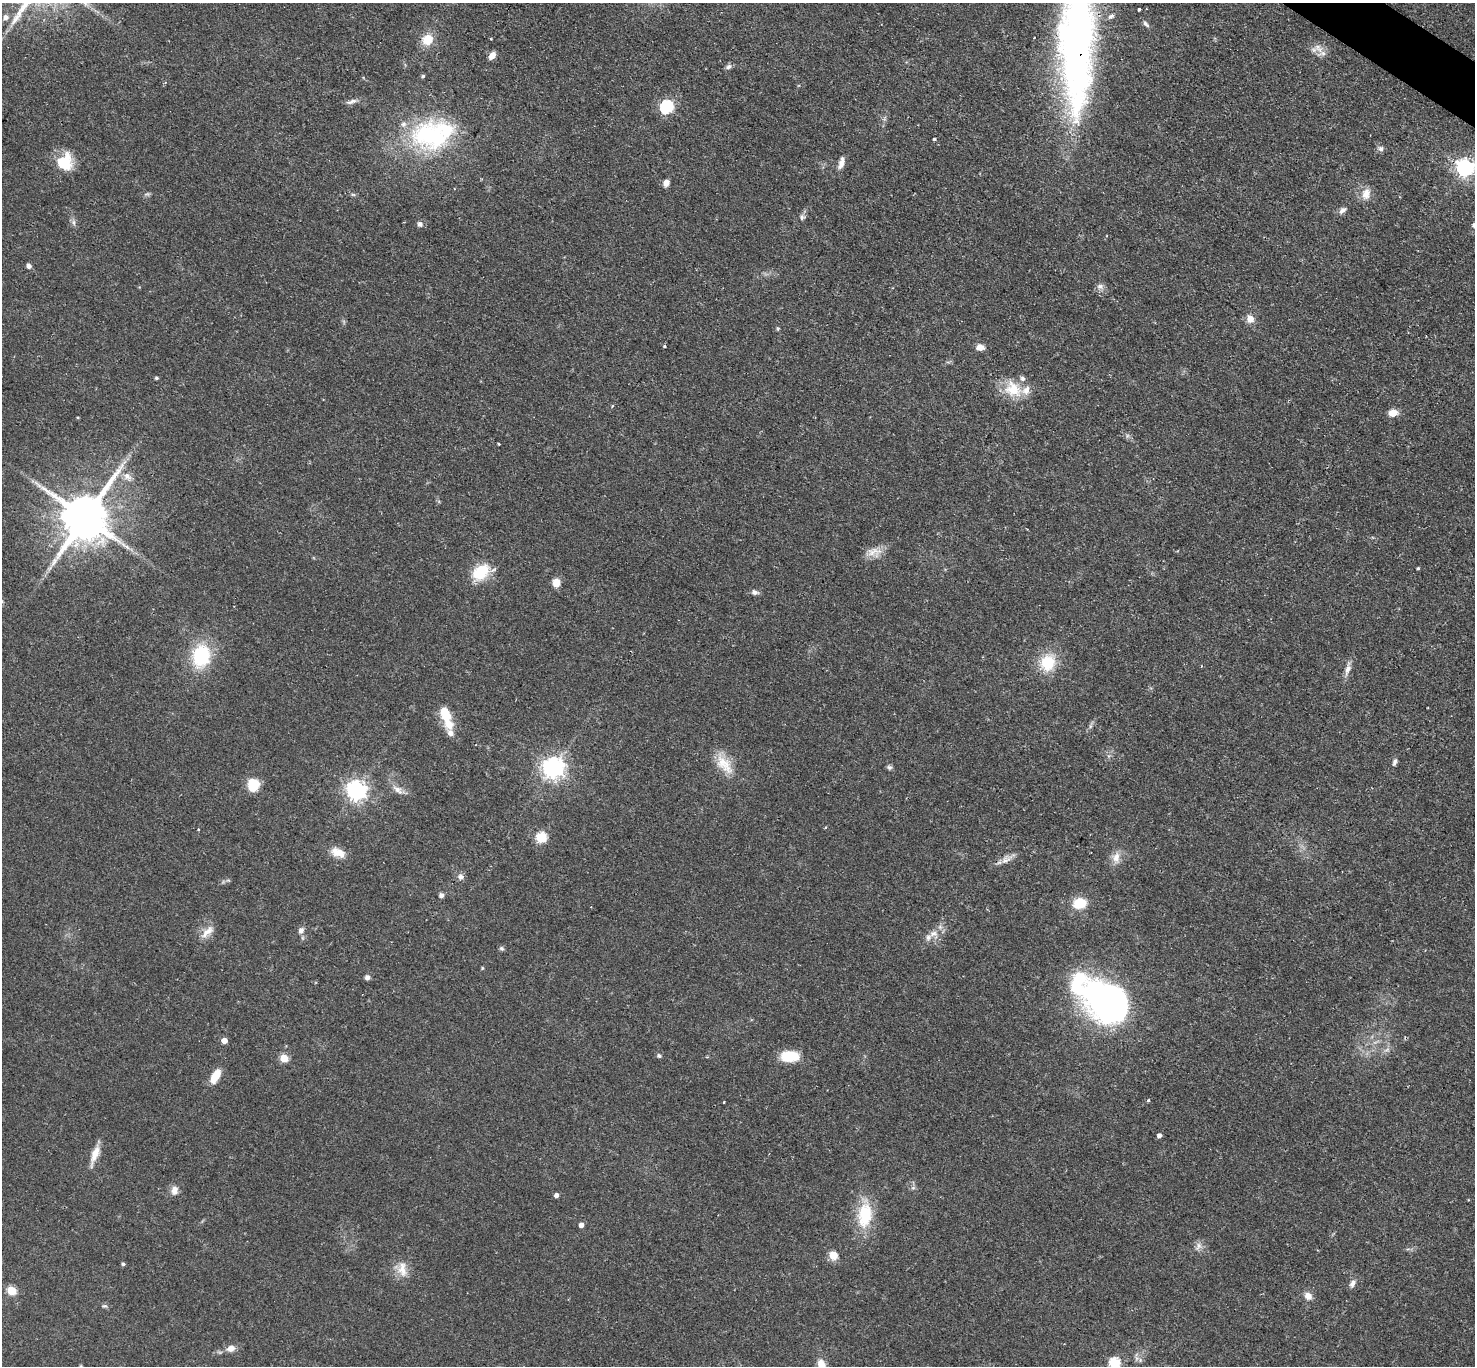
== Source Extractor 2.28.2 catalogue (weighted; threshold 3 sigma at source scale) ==
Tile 10 of 4 x 4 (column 2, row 3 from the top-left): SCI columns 1479-2951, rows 1661-3024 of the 5896 x 5902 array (HDU 1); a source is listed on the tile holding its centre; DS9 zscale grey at full resolution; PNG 1477 x 1368 px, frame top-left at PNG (2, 3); no overlay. Shown black and unused: <1% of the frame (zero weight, under 2 of 3 exposures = <1% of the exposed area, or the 3 px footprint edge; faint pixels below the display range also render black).
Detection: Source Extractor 2.28.2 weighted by HDU 2 'WHT'; one run over the whole footprint, this tile lists its part. Background 0.0585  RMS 0.0048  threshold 0.0215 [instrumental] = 3 sigma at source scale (4.5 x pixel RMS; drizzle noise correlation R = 1.50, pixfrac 1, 0.05/0.05 arcsec/px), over >= 5 px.
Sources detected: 107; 1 too faint to see at this stretch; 3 inside a brighter object's white glare — not listed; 6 inside a brighter listed object's ellipse — not listed separately; the other 97 listed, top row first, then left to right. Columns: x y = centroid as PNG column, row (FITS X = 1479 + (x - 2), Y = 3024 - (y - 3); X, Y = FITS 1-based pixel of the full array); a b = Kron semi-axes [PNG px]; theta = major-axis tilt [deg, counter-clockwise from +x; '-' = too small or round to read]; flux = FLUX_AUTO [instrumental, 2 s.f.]
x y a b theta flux
1139 9 3 3 - 0.67
6 17 6 6 - 2
1146 24 10 5 -45 1.4
491 39 2 2 - 0.49
427 40 12 11 - 8.8
1077 42 138 36 89 280
1318 48 18 9 -46 4.4
492 56 7 5 53 4.1
728 67 9 6 28 1.5
423 76 4 4 - 0.88
352 101 15 5 17 2.1
667 107 6 6 - 72
431 136 50 36 -16 65
934 139 3 3 - 0.69
1380 148 9 7 -14 1.6
65 162 20 17 75 14
841 163 14 6 66 3.4
1465 168 7 7 - 210
666 183 8 6 59 3
1366 194 16 11 75 5.2
353 195 6 4 -2 0.74
1342 210 11 7 38 2
802 217 8 7 - 1.4
73 222 9 5 -84 1.5
420 224 8 6 -47 1.6
29 266 6 5 - 1.7
1100 286 10 8 15 2.1
1250 319 10 9 - 4
664 346 4 3 - 0.75
980 347 9 7 -7 3.3
156 378 4 3 - 0.79
1013 389 26 20 -40 14
612 406 3 3 - 0.67
1393 413 8 6 12 6
499 444 3 3 - 0.68
127 476 12 9 -47 3.6
85 518 15 12 54 2700
874 552 22 12 0 5.7
1418 568 3 3 - 0.61
481 572 21 15 40 17
556 583 9 7 85 5.2
755 592 9 6 -6 1.8
201 656 25 20 80 29
1048 662 19 17 67 17
1348 669 20 7 75 3.4
445 714 18 11 -63 11
1090 726 7 4 89 0.94
450 733 11 8 -52 2.9
1394 762 11 5 69 1.4
724 764 32 15 -53 11
889 767 7 6 - 1.1
553 768 7 7 - 350
253 785 14 12 90 10
398 790 16 8 -39 3.7
356 791 7 7 - 280
825 827 4 3 - 0.49
198 829 3 3 - 0.46
541 838 5 5 - 38
338 852 19 10 -23 6.3
1116 858 17 10 86 4.8
1006 860 16 9 24 3.7
461 877 7 7 - 1.9
441 895 5 5 - 1.8
1079 903 9 7 8 19
301 930 8 7 - 2
207 932 23 9 44 4.8
933 934 15 11 -25 4.6
502 949 7 6 - 1
482 968 4 3 - 0.55
367 977 5 5 - 1.8
1105 1005 54 34 -30 110
224 1041 5 4 - 4.7
659 1056 5 4 - 1.2
790 1056 21 12 1 12
284 1058 5 5 - 17
215 1076 15 7 61 9.1
1148 1100 3 3 - 0.81
724 1102 3 3 - 0.63
1159 1135 4 4 - 2
95 1155 28 8 71 6.1
913 1188 7 4 1 0.94
174 1190 12 9 80 3.3
556 1195 5 4 - 2.1
865 1214 34 17 85 21
581 1225 4 4 - 2.6
1198 1246 12 8 58 2.6
833 1255 9 8 - 5.6
123 1264 4 4 - 0.91
402 1269 23 13 -83 6.9
1352 1283 11 6 63 2.2
12 1291 5 5 - 23
1308 1296 10 8 -47 3.4
104 1306 9 5 0 1
231 1348 10 7 14 3.4
1140 1360 6 5 - 1.2
1115 1363 6 5 - 42
821 1365 12 8 -76 6
Overlapping masked pixels (flux is a lower limit): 1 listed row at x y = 1077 42
Isophote crosses this tile's border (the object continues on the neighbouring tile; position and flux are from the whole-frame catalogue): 4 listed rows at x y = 1077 42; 1465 168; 1115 1363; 821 1365